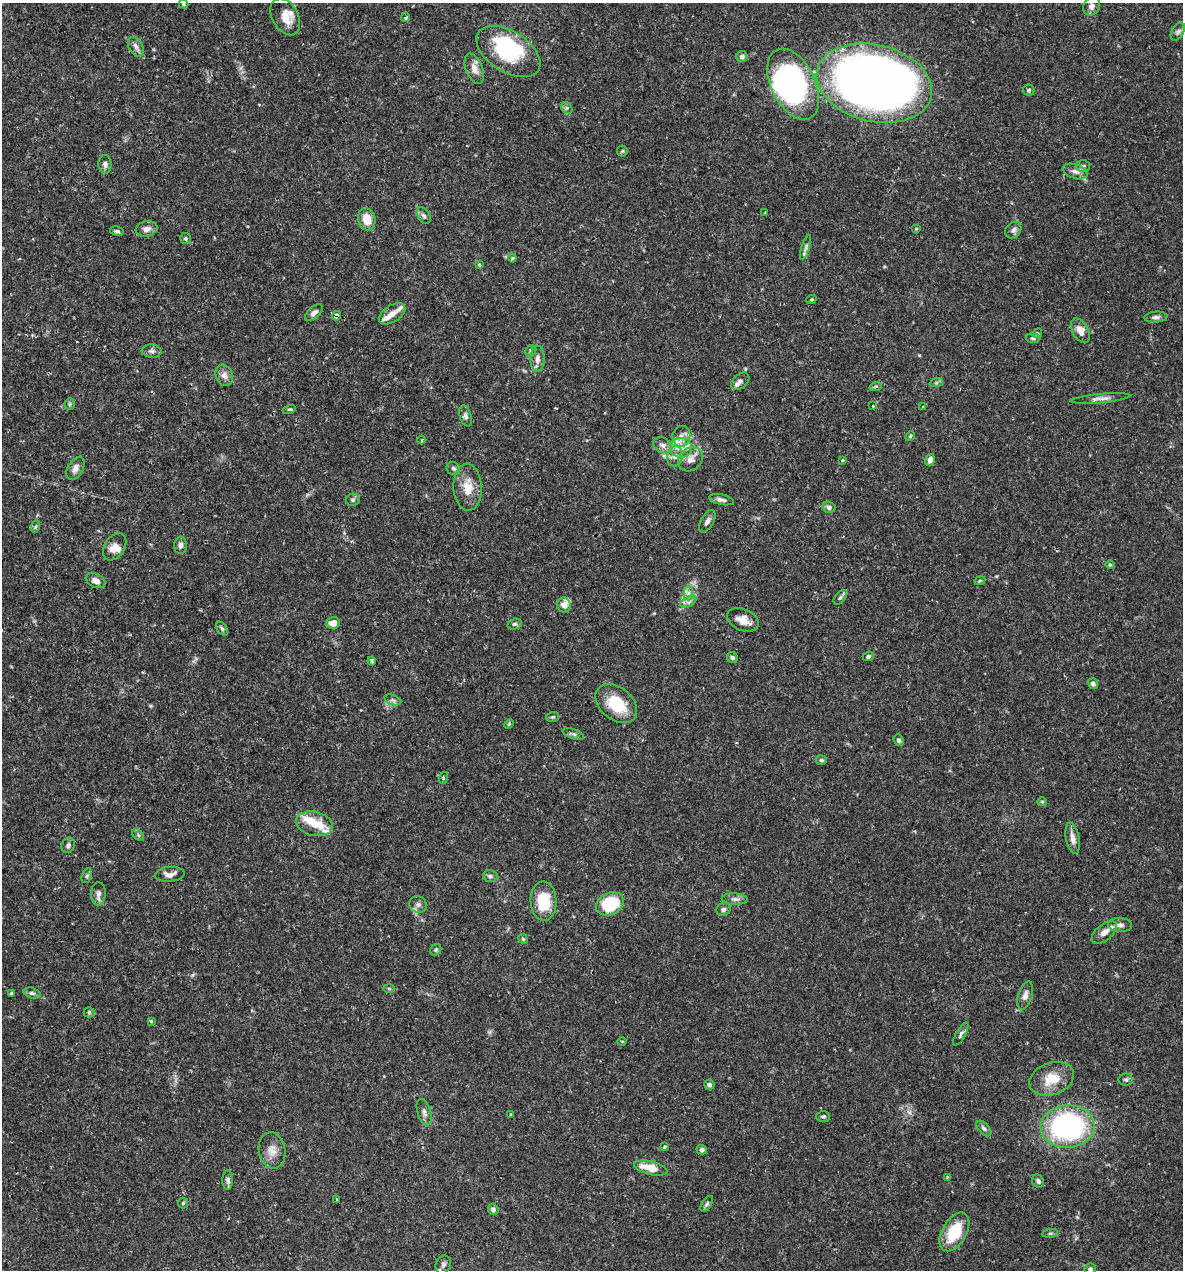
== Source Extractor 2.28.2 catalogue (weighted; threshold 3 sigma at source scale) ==
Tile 11 of 4 x 4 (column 3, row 3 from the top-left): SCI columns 2609-3789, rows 1269-2536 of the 5092 x 5073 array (HDU 1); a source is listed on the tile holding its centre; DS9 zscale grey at full resolution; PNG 1185 x 1272 px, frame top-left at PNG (2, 3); each listed source drawn as its Kron ellipse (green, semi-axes under 4 px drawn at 4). Shown black and unused: <1% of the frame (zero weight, under 2 of 3 exposures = <1% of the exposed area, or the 3 px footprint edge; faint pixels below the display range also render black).
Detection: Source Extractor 2.28.2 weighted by HDU 2 'WHT'; one run over the whole footprint, this tile lists its part. Background 0.0709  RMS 0.0039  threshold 0.0176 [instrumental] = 3 sigma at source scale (4.5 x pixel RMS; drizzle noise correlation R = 1.50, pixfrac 1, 0.05/0.05 arcsec/px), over >= 5 px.
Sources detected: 152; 3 inside a brighter object's white glare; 1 cosmic-ray / hot-pixel residue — neither listed nor drawn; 8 inside a brighter listed object's ellipse — not listed separately; the other 140 listed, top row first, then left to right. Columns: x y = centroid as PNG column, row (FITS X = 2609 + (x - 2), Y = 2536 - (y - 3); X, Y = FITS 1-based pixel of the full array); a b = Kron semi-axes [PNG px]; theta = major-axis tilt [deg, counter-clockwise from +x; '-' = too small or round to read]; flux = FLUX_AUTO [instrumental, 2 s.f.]
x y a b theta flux
184 4 5 4 - 0.47
1092 6 9 8 - 1.6
285 17 20 13 -61 6
405 18 4 4 - 0.83
1178 32 10 6 59 1.1
136 47 11 7 -58 1.9
508 51 35 20 -32 31
742 57 5 5 - 1.3
474 69 16 8 -68 3.1
874 83 59 38 -14 500
793 84 38 22 -64 84
1029 90 6 5 - 0.61
567 108 6 5 - 0.75
622 151 5 5 - 0.54
105 164 9 6 -87 1.4
1083 166 7 5 2 0.92
1075 171 13 7 -18 2.2
765 212 3 2 - 0.36
424 216 9 6 -59 1.1
367 219 11 8 -76 5.5
147 229 11 7 9 2.3
916 229 5 3 - 0.38
1013 230 9 7 47 1.5
117 231 7 4 -10 0.84
185 239 5 5 - 0.62
806 247 12 4 73 0.94
512 258 4 3 - 0.47
479 265 4 3 - 0.61
811 300 5 3 - 0.38
314 313 11 5 42 1.6
392 314 15 8 32 2.6
336 316 5 4 - 4.7
1156 317 11 5 4 1.3
1080 331 13 8 -59 3.3
1037 333 5 4 - 0.59
1033 338 7 4 -2 0.73
152 351 10 6 -5 1.4
531 351 6 5 - 0.72
537 359 13 7 88 2.2
224 375 11 8 -70 2.3
740 381 10 7 43 1.4
936 383 7 4 19 0.67
876 386 6 4 19 0.59
1100 399 30 4 5 2.3
70 404 5 5 - 0.6
873 406 3 2 - 0.3
923 407 3 3 - 1.8
289 409 6 4 17 0.51
466 416 11 6 -74 1.3
681 436 10 9 - 3
910 436 5 4 - 0.5
422 440 4 3 - 0.33
663 445 10 7 -34 1.9
681 448 10 9 - 4
675 456 10 7 76 2.1
691 459 13 11 43 3.2
842 460 3 3 - 0.59
930 460 6 5 - 2.2
75 468 13 7 61 2.4
453 468 7 6 - 0.84
468 487 23 14 -87 6.8
353 500 7 6 - 0.91
721 500 12 5 -12 1.5
829 507 6 5 - 1.1
707 521 12 6 61 1.5
36 526 6 4 70 0.55
180 545 9 6 88 1.4
115 547 15 10 57 3.1
1110 564 5 3 - 0.39
96 581 10 6 -25 2.4
980 581 5 4 - 0.58
688 593 7 4 89 1.2
840 597 8 5 52 0.87
688 602 9 5 31 1.2
564 605 7 7 - 2.6
743 620 16 10 -24 3.9
333 623 7 6 - 3.3
515 624 7 5 14 0.7
222 629 8 5 -54 0.73
868 656 5 4 - 0.89
732 658 6 5 - 0.89
372 661 4 3 - 1
1093 684 5 5 - 1.4
393 700 9 5 -19 0.97
616 704 23 16 -40 14
553 717 6 5 - 0.67
509 724 5 4 - 0.51
573 734 11 5 -19 1.1
899 740 6 5 - 0.82
821 760 5 4 - 0.55
443 778 6 4 73 0.53
1042 802 5 4 - 0.49
314 824 19 12 -13 7.5
138 835 7 4 -46 0.66
1073 838 16 6 -79 2.6
68 845 8 6 66 1.1
170 874 15 7 5 2.2
87 876 8 4 70 0.71
490 876 7 6 - 1
98 894 11 7 88 1.8
735 899 13 6 -3 1.6
544 901 20 13 -87 14
418 904 9 8 - 1.5
610 904 14 11 26 21
723 909 7 6 - 1
1120 925 12 7 -3 2
1104 932 15 8 40 2.9
523 939 5 4 - 0.54
436 950 6 5 - 0.62
389 989 6 4 -2 0.43
11 993 3 3 - 0.8
32 993 8 5 -16 0.93
1025 995 14 7 73 2.1
89 1012 5 5 - 0.56
151 1021 4 3 - 0.4
961 1034 13 4 60 1.1
622 1041 4 3 - 0.36
1052 1079 23 16 20 8.7
1126 1080 7 6 - 0.91
709 1085 5 5 - 1.2
424 1112 13 6 -72 1.7
510 1115 3 2 - 0.38
823 1116 7 5 0 0.7
1067 1126 27 21 4 72
984 1128 9 5 -48 1
664 1146 4 4 - 0.77
272 1150 18 13 -80 4.2
702 1150 5 4 - 1.2
651 1168 17 6 -14 7.1
947 1177 3 3 - 0.3
228 1180 9 5 90 1.1
1038 1181 7 5 -58 1
336 1199 3 2 - 0.31
183 1203 5 5 - 0.56
707 1204 9 5 58 0.82
493 1209 6 5 - 1.3
954 1232 21 12 60 14
1050 1233 8 4 8 0.63
443 1265 9 7 68 1.4
1090 1269 6 5 - 1
Overlapping masked pixels (flux is a lower limit): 1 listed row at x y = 336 316
Isophote crosses this tile's border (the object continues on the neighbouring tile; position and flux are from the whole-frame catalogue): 2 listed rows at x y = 443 1265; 1090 1269